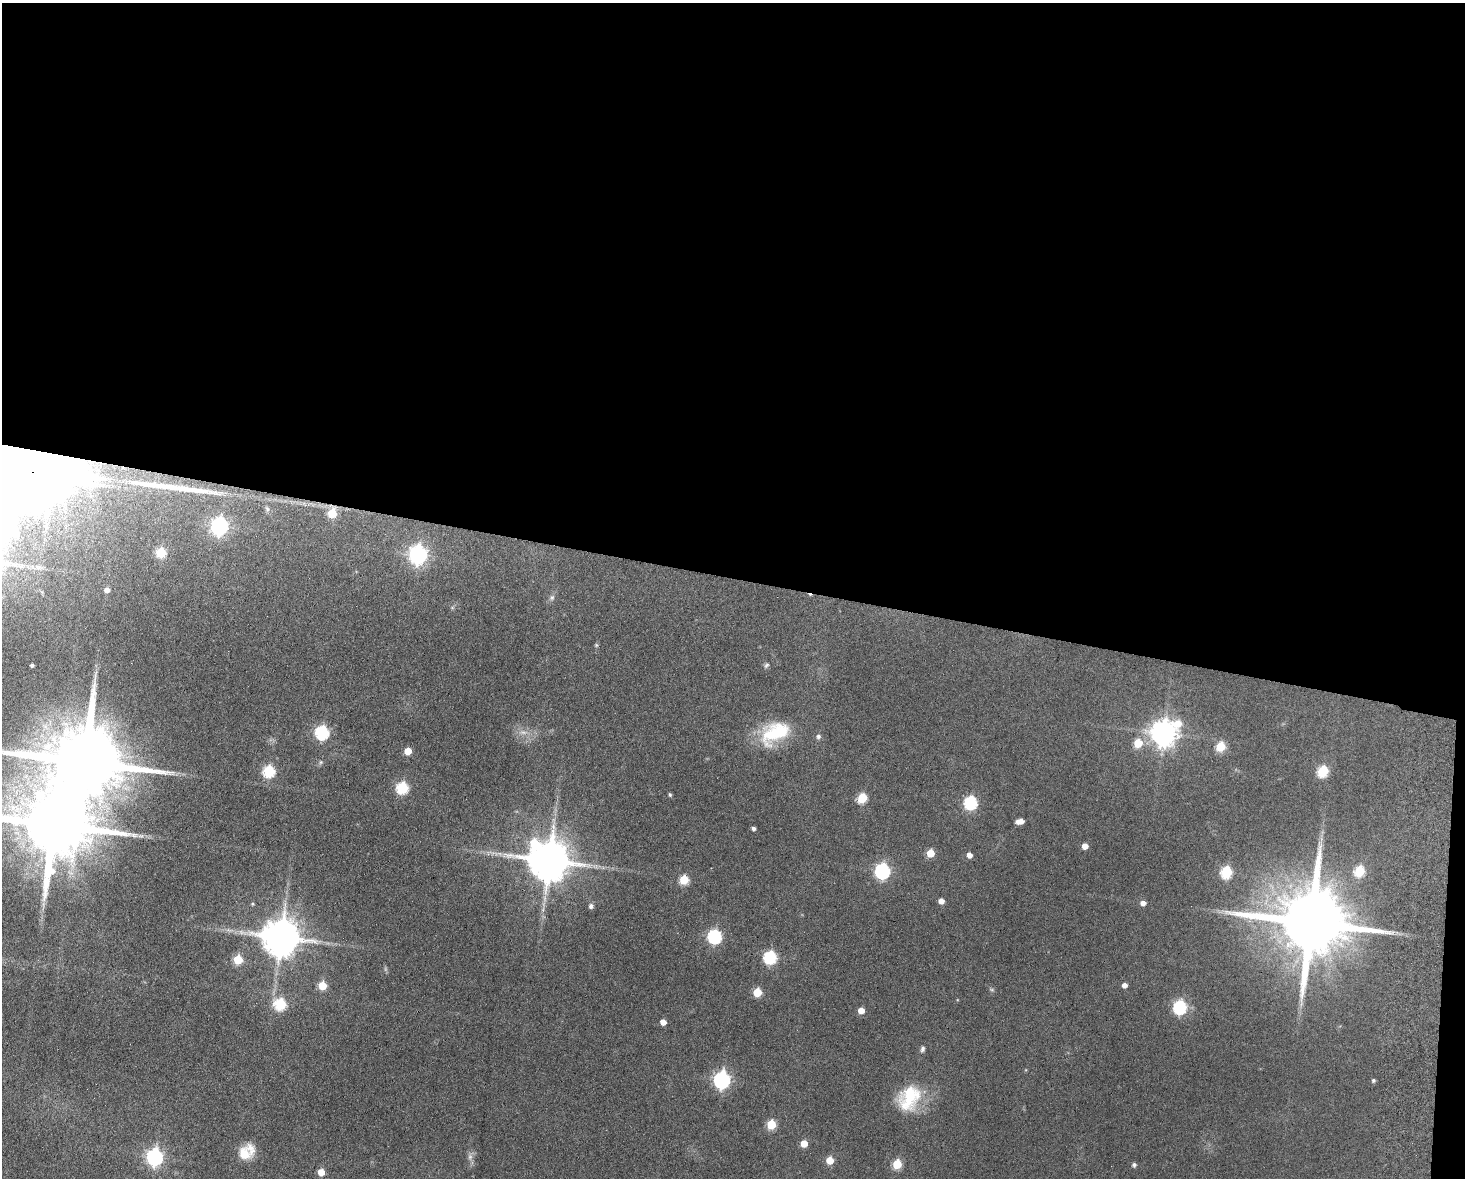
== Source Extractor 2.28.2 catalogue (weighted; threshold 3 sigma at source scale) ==
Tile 3 of 3 x 4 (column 3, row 1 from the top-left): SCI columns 3095-4557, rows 3539-4714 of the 4838 x 4724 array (HDU 1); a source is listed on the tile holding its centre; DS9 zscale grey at full resolution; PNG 1467 x 1180 px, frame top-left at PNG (2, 3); no overlay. Shown black and unused: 50% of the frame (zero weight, under 9 of 18 exposures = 3% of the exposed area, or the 3 px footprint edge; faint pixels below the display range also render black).
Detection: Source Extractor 2.28.2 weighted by HDU 2 'WHT'; one run over the whole footprint, this tile lists its part. Background 0.136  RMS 0.0032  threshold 0.0132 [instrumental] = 3 sigma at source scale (4.09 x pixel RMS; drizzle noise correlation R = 1.36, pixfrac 0.8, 0.05/0.05 arcsec/px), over >= 5 px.
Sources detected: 75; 4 too faint to see at this stretch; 1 inside a brighter object's white glare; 1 cosmic-ray / hot-pixel residue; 2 long thin detections or spike segments (spike, bleed or trail) — not listed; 1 inside a brighter listed object's ellipse — not listed separately; the other 66 listed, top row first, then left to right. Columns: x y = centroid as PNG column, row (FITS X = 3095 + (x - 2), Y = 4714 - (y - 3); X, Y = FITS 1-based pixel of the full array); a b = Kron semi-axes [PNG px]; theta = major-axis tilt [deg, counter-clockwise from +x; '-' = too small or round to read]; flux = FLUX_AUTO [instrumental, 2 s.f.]
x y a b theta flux
52 478 7 6 - 930
267 509 10 6 -70 1
332 513 6 6 - 11
219 526 8 7 - 100
161 553 6 6 - 15
418 554 8 7 - 130
107 590 5 5 - 1.7
552 597 8 7 - 0.9
596 645 5 5 - 0.41
32 665 4 3 - 0.67
766 665 8 6 44 0.66
1178 724 10 9 - 5.6
322 732 7 6 - 46
775 733 39 24 29 17
1164 733 9 8 - 350
818 736 7 6 - 0.92
1138 743 6 5 - 10
1221 746 6 5 - 13
408 751 5 5 - 5.4
84 762 22 16 -7 5300
321 762 6 5 - 0.54
269 771 6 6 - 30
1323 771 6 6 - 23
402 788 6 6 - 30
670 795 5 4 - 0.44
862 798 6 5 - 16
970 802 6 6 - 42
1020 821 7 5 11 2.9
753 828 4 4 - 0.93
141 836 9 3 -4 0.85
1085 846 5 5 - 3
930 853 5 5 - 6.9
969 855 5 4 - 2.1
549 860 13 11 -42 1200
882 871 7 6 - 73
1360 871 6 6 - 18
1226 872 6 6 - 26
684 879 5 5 - 13
941 901 5 4 - 2.3
1143 903 5 5 - 1.7
252 904 5 5 - 0.44
591 906 5 5 - 1.2
1311 922 19 17 -9 4400
715 936 6 6 - 54
281 937 11 10 - 950
770 957 6 6 - 40
238 959 5 5 - 13
322 985 5 5 - 10
1124 985 5 4 - 1.8
757 992 5 5 - 11
280 1004 6 6 - 27
1180 1007 7 6 - 44
861 1010 5 5 - 3.9
663 1022 5 4 - 2.8
922 1049 9 5 78 0.85
722 1080 7 7 - 89
1373 1080 4 4 - 0.58
909 1096 30 20 69 19
771 1124 5 5 - 14
804 1143 5 5 - 5.3
244 1154 16 13 -61 5.6
155 1157 7 7 - 93
830 1160 5 5 - 6.5
897 1164 5 5 - 14
1134 1165 5 5 - 0.8
321 1172 5 5 - 4.9
Overlapping masked pixels (flux is a lower limit): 1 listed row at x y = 332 513
Isophote crosses this tile's border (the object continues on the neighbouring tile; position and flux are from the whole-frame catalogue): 1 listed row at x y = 84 762